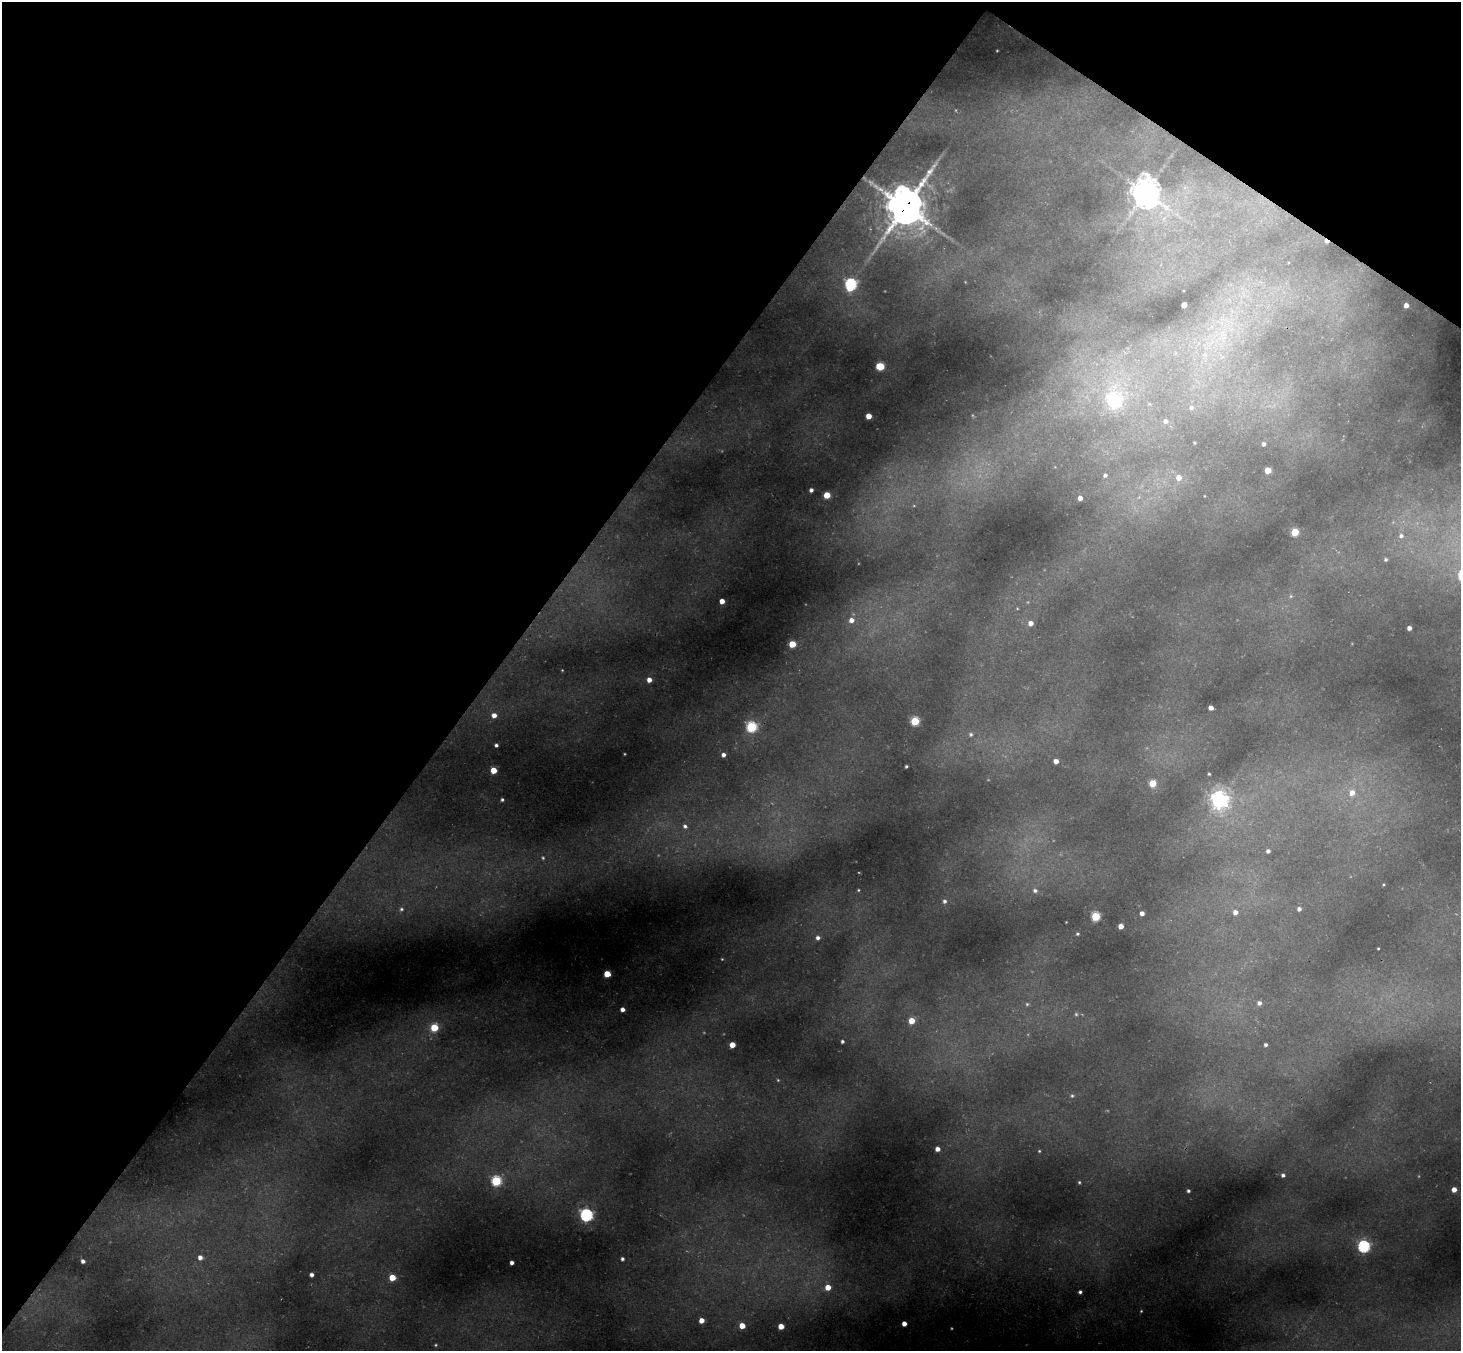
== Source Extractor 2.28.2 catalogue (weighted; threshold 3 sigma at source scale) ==
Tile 2 of 4 x 4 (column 2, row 1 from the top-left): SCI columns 1526-2984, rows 4395-5743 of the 5988 x 6014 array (HDU 1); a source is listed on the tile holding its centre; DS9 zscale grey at full resolution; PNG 1463 x 1353 px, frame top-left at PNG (2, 2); no overlay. Shown black and unused: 38% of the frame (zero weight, under 3 of 4 exposures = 7% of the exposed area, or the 3 px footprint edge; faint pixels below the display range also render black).
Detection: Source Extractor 2.28.2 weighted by HDU 2 'WHT'; one run over the whole footprint, this tile lists its part. Background 0.484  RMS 0.02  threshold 0.0916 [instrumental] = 3 sigma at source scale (4.5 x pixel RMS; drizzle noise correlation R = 1.50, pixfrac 1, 0.05/0.05 arcsec/px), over >= 5 px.
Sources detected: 96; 1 too faint to see at this stretch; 1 cosmic-ray / hot-pixel residue — not listed; the other 94 listed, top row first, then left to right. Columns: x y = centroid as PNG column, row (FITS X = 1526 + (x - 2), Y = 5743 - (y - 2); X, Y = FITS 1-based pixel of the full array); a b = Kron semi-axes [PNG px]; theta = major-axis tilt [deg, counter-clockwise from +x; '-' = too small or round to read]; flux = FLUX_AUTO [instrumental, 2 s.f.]
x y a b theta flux
1146 192 9 8 - 2300
905 207 14 12 65 5200
851 284 6 5 - 280
1184 305 4 4 - 18
1406 305 4 4 - 12
1223 338 7 4 19 6.1
1205 355 6 6 - 6.4
880 366 5 5 - 76
1114 400 7 7 - 430
1191 407 6 6 - 6.2
869 416 4 4 - 23
1165 421 7 7 - 7.8
1264 444 4 3 - 4.7
1268 470 4 4 - 31
1105 475 4 4 - 4.4
1179 477 6 6 - 13
811 490 4 4 - 6.1
827 495 5 4 - 41
1080 498 4 4 - 10
1295 532 5 5 - 65
1401 536 5 5 - 5
1386 559 4 4 - 3.1
1291 596 6 4 71 2.6
722 601 4 4 - 16
851 620 6 6 - 12
1031 623 5 5 - 12
1409 628 4 4 - 9.3
792 644 5 4 - 43
649 680 5 4 - 13
1211 708 4 4 - 11
494 715 5 5 - 13
915 721 5 5 - 95
751 727 5 5 - 180
971 734 5 5 - 3.6
496 745 4 3 - 4.2
723 755 4 4 - 7.6
1056 761 4 4 - 12
906 766 3 3 - 2.5
494 770 4 4 - 35
1209 774 3 2 - 2
1152 783 5 5 - 43
1352 793 7 6 - 14
502 800 4 3 - 3
1219 800 7 6 - 820
685 826 7 6 - 7.9
1268 851 4 4 - 6.1
543 858 5 4 - 2.8
858 890 4 2 - 1.5
1035 890 6 5 - 5.5
945 901 5 5 - 5
401 909 7 5 2 4.8
1299 909 4 4 - 6.2
1235 912 4 4 - 11
1142 913 4 4 - 8.6
1096 916 5 5 - 110
1121 926 4 4 - 16
1078 934 4 3 - 2.3
818 938 5 5 - 6.5
1378 948 3 2 - 1.6
722 959 3 3 - 1.3
607 974 5 4 - 41
1259 1003 5 5 - 6.6
1027 1004 5 5 - 2.8
622 1009 4 4 - 9.1
1076 1014 6 3 73 2.5
912 1021 5 5 - 29
434 1027 5 5 - 68
842 1041 3 3 - 3.6
732 1045 4 4 - 23
1266 1045 3 3 - 4
1072 1096 5 4 - 2.8
937 1149 4 4 - 11
1039 1151 3 3 - 1.7
1283 1175 4 4 - 5.4
496 1181 5 5 - 150
1079 1182 4 4 - 2.2
1454 1189 4 4 - 15
1188 1191 3 3 - 3.2
586 1215 6 6 - 360
1364 1246 5 5 - 300
200 1257 5 5 - 9.1
622 1259 3 3 - 4.2
83 1261 4 4 - 6.8
512 1263 4 3 - 7
312 1275 4 3 - 6.6
392 1277 5 4 - 34
828 1287 5 5 - 25
1080 1292 3 3 - 4.3
1141 1311 3 3 - 1.4
701 1320 4 4 - 17
904 1324 4 4 - 14
742 1326 4 4 - 26
781 1326 4 4 - 25
436 1345 4 4 - 2.1
Overlapping masked pixels (flux is a lower limit): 1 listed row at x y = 905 207